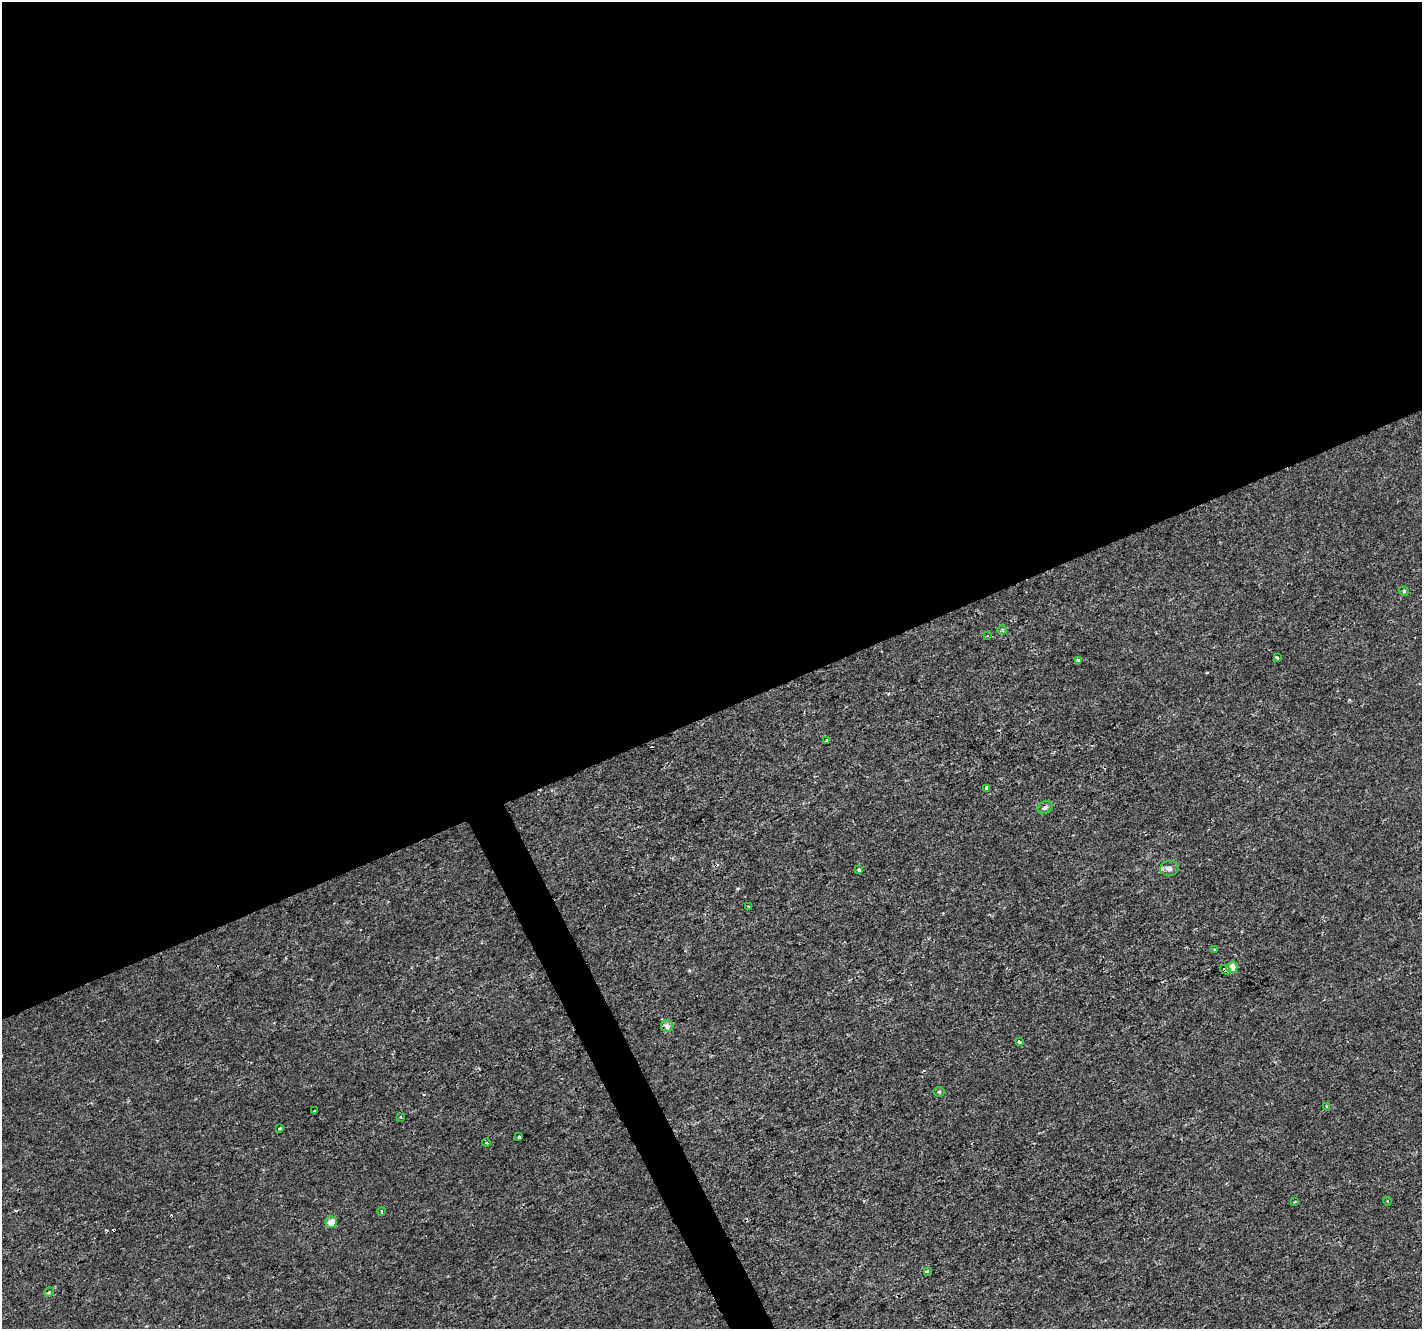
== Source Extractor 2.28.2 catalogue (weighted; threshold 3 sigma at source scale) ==
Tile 2 of 4 x 4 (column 2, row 1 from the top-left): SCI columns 1421-2840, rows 4074-5400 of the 5683 x 5550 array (HDU 1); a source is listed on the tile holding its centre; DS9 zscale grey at full resolution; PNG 1424 x 1331 px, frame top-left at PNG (2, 2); each listed source drawn as its Kron ellipse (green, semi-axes under 4 px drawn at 4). Shown black and unused: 55% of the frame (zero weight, under 2 of 3 exposures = <1% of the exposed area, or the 3 px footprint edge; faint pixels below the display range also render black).
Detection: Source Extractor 2.28.2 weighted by HDU 2 'WHT'; one run over the whole footprint, this tile lists its part. Background -2.55e-04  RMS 0.0022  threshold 0.00974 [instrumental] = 3 sigma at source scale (4.5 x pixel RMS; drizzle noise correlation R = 1.50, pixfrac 1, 0.0396/0.0396 arcsec/px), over >= 5 px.
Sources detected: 34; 5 cosmic-ray / hot-pixel residue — neither listed nor drawn; the other 29 listed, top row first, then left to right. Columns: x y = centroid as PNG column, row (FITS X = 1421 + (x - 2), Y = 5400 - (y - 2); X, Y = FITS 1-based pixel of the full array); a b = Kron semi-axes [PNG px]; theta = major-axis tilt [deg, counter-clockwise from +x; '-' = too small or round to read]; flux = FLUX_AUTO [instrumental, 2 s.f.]
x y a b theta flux
1404 591 5 4 - 0.33
1002 630 5 5 - 0.3
987 635 3 3 - 0.72
1277 658 4 3 - 0.93
1078 660 4 3 - 1.5
827 741 4 2 - 0.29
987 789 4 3 - 1
1045 807 8 6 27 0.66
1169 868 9 7 3 0.87
859 870 3 3 - 0.99
749 907 3 3 - 0.33
1215 950 4 3 - 0.34
1232 967 6 5 - 2.2
1225 970 5 4 - 3.2
667 1026 6 6 - 0.9
1019 1042 4 3 - 2.3
939 1092 5 5 - 0.3
1326 1106 4 3 - 0.23
314 1111 3 2 - 0.65
401 1117 3 2 - 0.25
280 1128 3 3 - 0.56
519 1137 3 3 - 0.52
486 1143 4 3 - 0.22
1387 1201 4 3 - 0.2
1294 1202 3 3 - 0.2
381 1211 4 2 - 0.22
331 1222 6 5 - 2.8
927 1271 3 3 - 0.55
49 1292 5 4 - 0.25
Overlapping masked pixels (flux is a lower limit): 1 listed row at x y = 1225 970